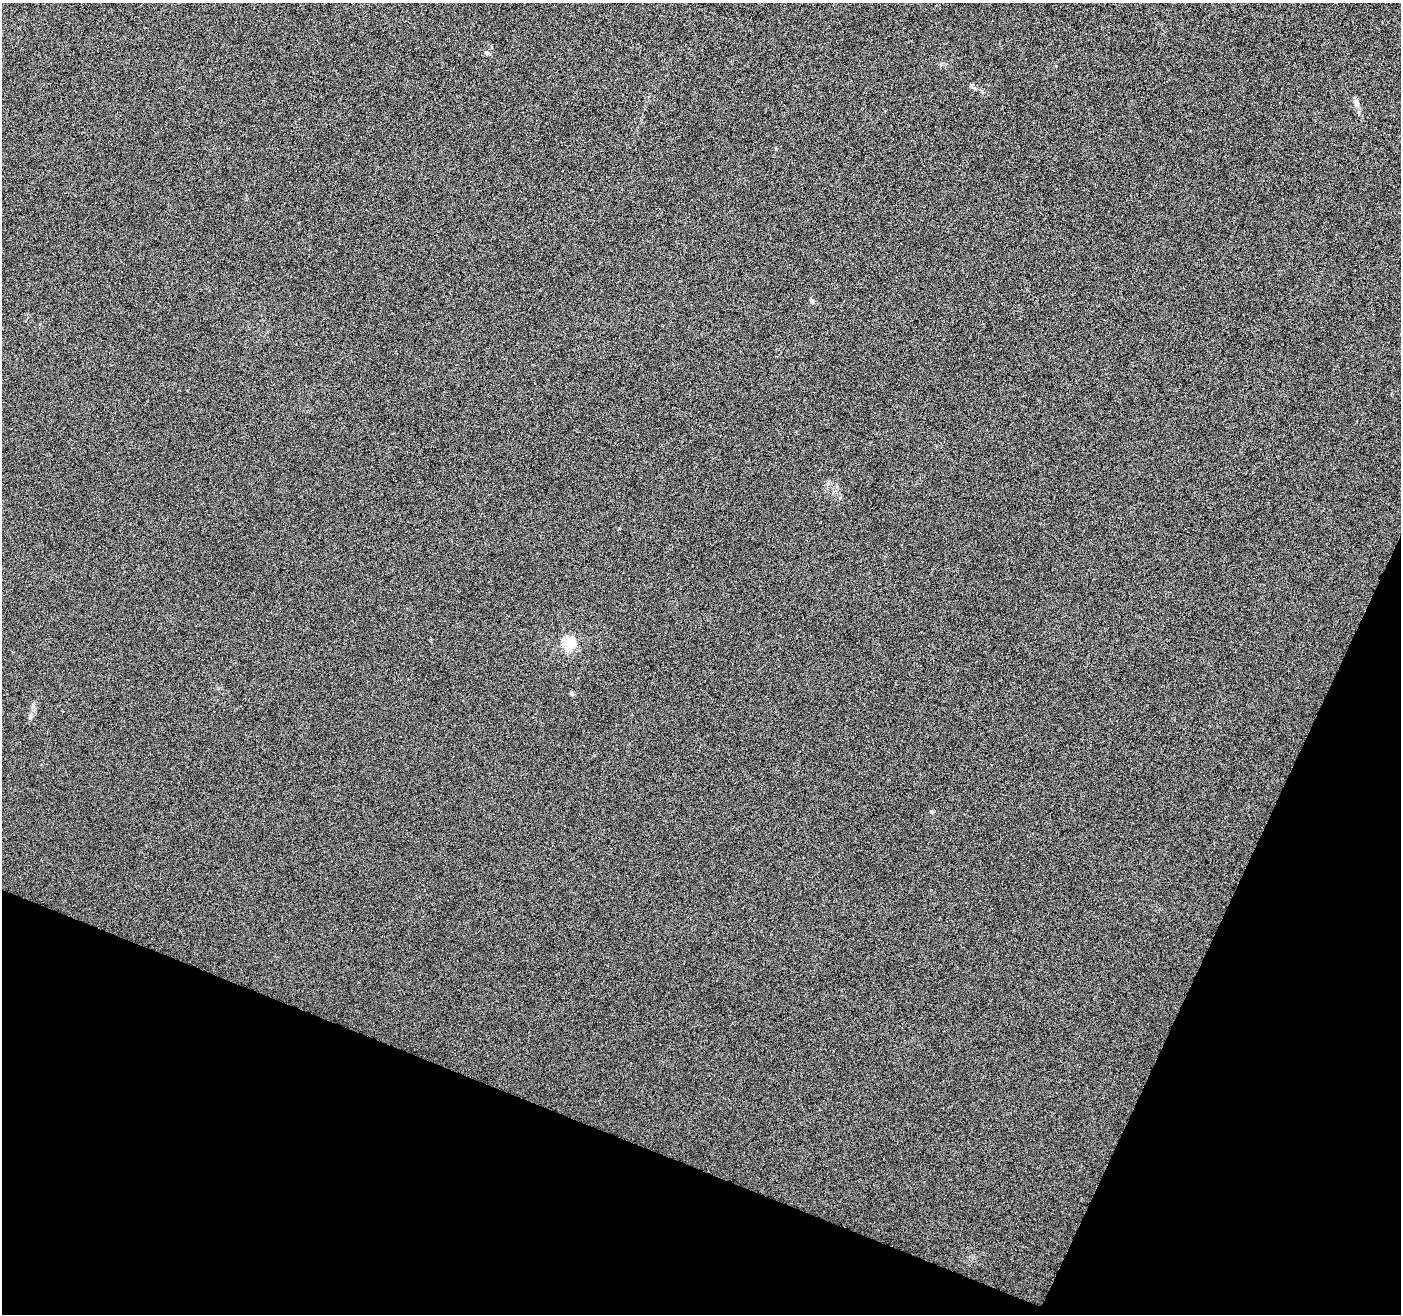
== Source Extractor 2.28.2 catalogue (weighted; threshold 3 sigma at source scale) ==
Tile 15 of 4 x 4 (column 3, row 4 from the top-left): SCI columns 2798-4196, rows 208-1519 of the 5601 x 5727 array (HDU 1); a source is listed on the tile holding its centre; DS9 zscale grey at full resolution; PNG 1403 x 1316 px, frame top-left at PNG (2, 3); no overlay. Shown black and unused: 20% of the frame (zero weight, under 3 of 6 exposures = <1% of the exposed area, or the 3 px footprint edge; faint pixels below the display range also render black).
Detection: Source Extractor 2.28.2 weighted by HDU 2 'WHT'; one run over the whole footprint, this tile lists its part. Background 0.00102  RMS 0.0028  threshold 0.0115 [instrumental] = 3 sigma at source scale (4.09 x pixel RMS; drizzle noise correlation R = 1.36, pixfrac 0.8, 0.0396/0.0396 arcsec/px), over >= 5 px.
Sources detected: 5; all 5 listed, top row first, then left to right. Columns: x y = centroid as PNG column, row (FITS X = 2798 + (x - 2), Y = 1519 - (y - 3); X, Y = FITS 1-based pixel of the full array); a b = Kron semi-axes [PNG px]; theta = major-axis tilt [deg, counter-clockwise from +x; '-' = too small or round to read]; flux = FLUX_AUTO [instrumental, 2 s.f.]
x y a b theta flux
1356 102 12 6 -75 1
812 301 7 4 -72 0.39
569 643 6 5 - 38
572 693 6 5 - 0.46
932 812 5 5 - 0.33